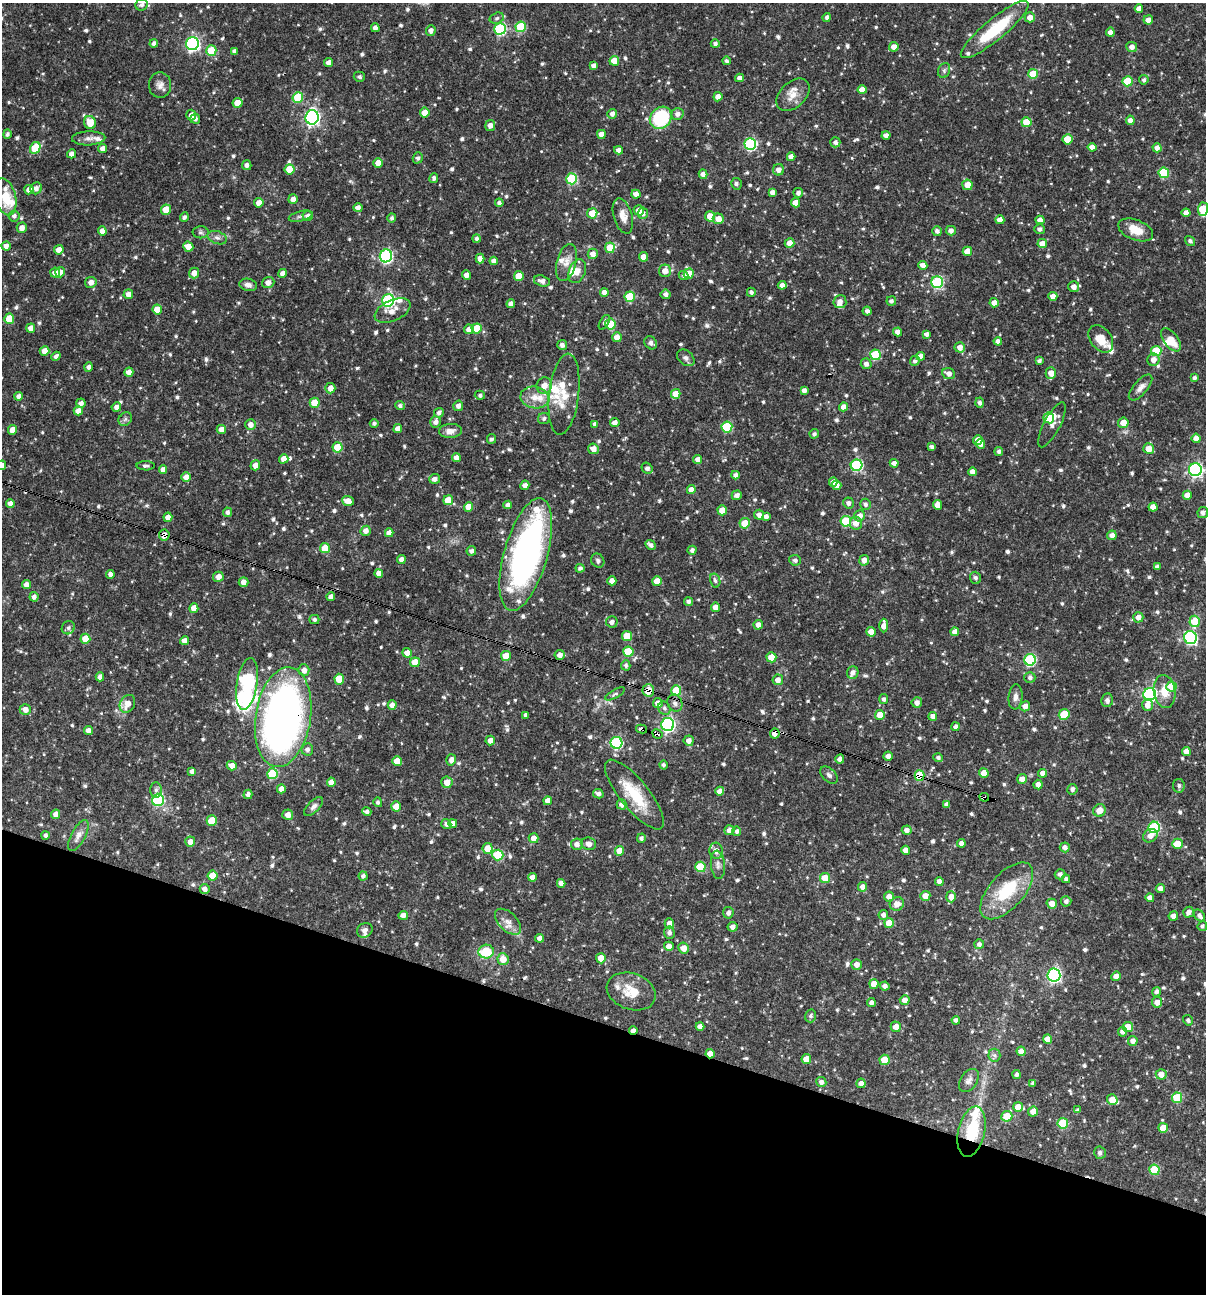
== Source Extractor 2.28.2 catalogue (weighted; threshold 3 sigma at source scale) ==
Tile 15 of 4 x 4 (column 3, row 4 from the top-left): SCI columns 2656-3859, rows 1-1292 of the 5187 x 5168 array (HDU 1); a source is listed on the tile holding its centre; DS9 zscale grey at full resolution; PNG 1208 x 1296 px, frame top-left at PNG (2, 3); each listed source drawn as its Kron ellipse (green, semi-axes under 4 px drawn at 4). Shown black and unused: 21% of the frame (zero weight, under 3 of 4 exposures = <1% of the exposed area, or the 3 px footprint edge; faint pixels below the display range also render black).
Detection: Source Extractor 2.28.2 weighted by HDU 2 'WHT'; one run over the whole footprint, this tile lists its part. Background 0.0954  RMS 0.0039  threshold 0.0174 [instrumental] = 3 sigma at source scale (4.5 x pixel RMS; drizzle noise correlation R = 1.50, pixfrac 1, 0.05/0.05 arcsec/px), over >= 5 px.
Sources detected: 825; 1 inside a brighter object's white glare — neither listed nor drawn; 25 inside a brighter listed object's ellipse — not listed separately; of the other 799, all 500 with FLUX_AUTO >= 0.904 (the completeness limit of this list) listed and drawn (299 fainter detections not listed), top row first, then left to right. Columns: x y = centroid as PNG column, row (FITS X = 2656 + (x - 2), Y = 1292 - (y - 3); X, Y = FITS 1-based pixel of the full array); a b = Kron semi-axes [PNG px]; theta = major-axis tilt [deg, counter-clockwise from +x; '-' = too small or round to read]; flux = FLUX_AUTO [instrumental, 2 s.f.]
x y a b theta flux
142 5 6 5 - 1.2
1139 9 4 4 - 2.4
827 17 4 4 - 1.1
1030 17 5 5 - 2.7
497 18 7 5 17 1.1
1148 20 4 4 - 2.4
521 27 5 5 - 18
375 28 4 4 - 2.1
500 29 6 6 - 38
995 30 43 10 39 20
431 31 5 5 - 1.7
1110 32 4 4 - 2
154 44 4 4 - 1.4
192 44 6 6 - 73
715 44 4 4 - 1.2
894 47 5 4 - 2.4
1132 47 5 5 - 2.1
211 50 5 5 - 10
234 51 4 4 - 1.3
614 61 5 5 - 5.5
726 61 4 4 - 0.94
329 63 4 4 - 2.6
593 66 4 4 - 1.4
944 70 8 6 70 0.9
1033 74 5 5 - 10
359 77 5 5 - 0.94
739 78 4 4 - 1.7
1144 80 4 4 - 1
1127 81 5 5 - 12
160 85 13 11 88 2.5
862 90 4 4 - 3.4
793 95 19 12 45 4.8
298 97 5 5 - 13
718 97 4 4 - 2.3
238 103 5 4 - 5
425 112 5 4 - 3.5
612 114 5 4 - 1.7
677 114 6 5 - 1.9
191 115 5 5 - 2.6
312 117 7 6 - 100
661 118 12 10 51 25
195 119 5 4 - 0.96
1130 120 5 4 - 2.2
1027 122 5 5 - 8
90 123 7 6 - 5.2
490 125 5 5 - 2.2
7 134 5 4 - 1.1
601 134 4 4 - 3
886 135 4 4 - 1.9
89 138 16 7 2 2.3
1067 139 5 5 - 7.3
835 142 5 5 - 1.3
750 144 6 6 - 44
1092 147 4 4 - 2.3
35 148 6 5 - 12
102 148 4 4 - 2
1157 148 4 4 - 2
619 150 4 4 - 1.9
72 154 5 4 - 1.7
791 157 4 4 - 2.4
418 158 5 5 - 1
378 163 5 4 - 4.2
247 165 5 4 - 1.5
289 169 5 5 - 7.6
778 170 5 5 - 2.2
1164 173 5 5 - 16
703 174 5 4 - 1.7
434 178 5 4 - 1
572 179 5 5 - 25
736 184 6 5 - 0.98
967 185 5 5 - 3.9
36 188 6 5 - 1.8
29 190 5 4 - 2.3
772 192 4 4 - 1.6
798 193 5 5 - 1.3
636 194 4 4 - 2.3
5 197 19 10 -75 8.1
293 199 5 4 - 2.2
259 203 5 4 - 2.4
499 203 4 4 - 1.1
795 203 4 4 - 3.7
358 208 4 4 - 1.8
1203 209 6 5 - 13
166 210 5 5 - 8.2
639 210 5 5 - 2.6
592 213 5 5 - 6.1
643 213 5 5 - 1.5
1186 213 4 4 - 2.6
14 216 5 5 - 1.2
301 216 12 5 13 1.2
308 216 5 5 - 1.6
623 216 18 9 -73 3.5
710 216 5 5 - 5
184 217 5 4 - 1.2
392 218 5 4 - 0.91
718 219 5 5 - 3.2
1000 220 4 4 - 2.8
1040 220 4 4 - 2.5
22 228 5 5 - 2.3
1040 229 5 5 - 1.2
1136 230 18 10 -21 6.4
102 231 4 4 - 2.3
937 231 5 5 - 1.2
951 231 5 5 - 1.9
201 232 8 6 -2 0.98
217 238 10 6 -19 1.3
476 238 4 4 - 1.1
1190 241 5 4 - 0.91
789 243 5 5 - 3.2
1042 244 5 4 - 3.5
6 246 4 4 - 1.8
188 247 5 5 - 3.4
610 248 5 5 - 6.3
59 250 5 4 - 3.4
967 251 4 4 - 4.4
593 254 5 5 - 2.3
386 256 6 6 - 56
643 257 4 4 - 3.3
480 258 5 4 - 2.4
494 261 4 4 - 2
566 263 19 9 75 3.6
923 265 4 4 - 2.3
577 271 12 8 69 2.6
665 271 6 6 - 2.9
60 272 5 4 - 2.5
55 273 5 5 - 2.7
194 273 5 5 - 2.8
282 273 4 4 - 2.2
689 274 5 5 - 5.7
466 275 4 4 - 2
519 276 5 5 - 6.5
684 276 5 4 - 0.96
542 281 8 5 -16 1.9
91 282 5 5 - 2.4
268 282 6 5 - 2.3
937 282 6 6 - 33
248 285 9 6 -11 1.8
782 285 4 4 - 2.2
1074 287 5 5 - 2.4
604 292 4 4 - 2.6
751 292 4 4 - 1
128 294 5 5 - 2.6
666 294 5 5 - 1.5
1053 296 4 4 - 2.3
630 297 5 5 - 14
388 300 6 6 - 49
891 301 5 4 - 1.2
840 302 6 6 - 2.4
994 303 4 4 - 2.2
511 304 4 4 - 2.3
157 310 5 4 - 5.2
392 311 19 10 24 4.3
867 311 4 4 - 1.4
9 319 5 5 - 7
604 322 8 4 61 1
610 324 5 5 - 8.6
31 328 5 4 - 2.1
477 328 5 5 - 8
469 329 5 4 - 2.5
897 332 4 4 - 2.2
926 334 4 4 - 1.5
617 337 5 4 - 3.1
1101 339 15 10 -52 6.1
1171 340 13 7 -54 5.5
998 341 4 4 - 1.6
651 343 7 5 -49 1.3
562 345 5 4 - 1.4
960 347 5 5 - 2.6
44 351 5 4 - 3.2
1156 351 5 5 - 15
875 355 5 5 - 18
56 356 5 4 - 1.3
921 356 4 4 - 2.6
686 358 10 7 -41 1.3
1153 360 6 6 - 2.5
915 361 5 4 - 1.1
1039 361 4 4 - 1
866 364 5 5 - 1.7
89 367 4 4 - 1.3
129 372 4 4 - 2.6
1051 373 6 5 - 3.2
949 374 7 5 -24 2
1194 378 4 3 - 1
544 385 8 7 - 3.7
1140 387 16 7 49 2.2
330 388 5 5 - 2.6
804 391 4 4 - 1.8
564 394 41 15 83 9.3
676 394 5 4 - 6.2
480 395 5 4 - 0.98
19 396 4 4 - 1.6
535 397 14 11 -9 4.8
81 403 5 4 - 1.5
315 403 5 5 - 7.4
980 403 5 4 - 0.95
400 406 4 4 - 1
458 406 5 5 - 1.5
116 407 5 4 - 1.7
843 407 4 4 - 2.4
78 411 4 4 - 2.6
439 413 5 4 - 1.3
544 418 6 5 - 0.99
1049 418 5 5 - 8.5
125 419 7 6 - 0.98
435 422 6 5 - 1.7
374 423 4 4 - 0.94
615 423 5 4 - 2.2
1123 423 5 5 - 4
250 424 5 5 - 2.2
595 424 4 4 - 1.4
1052 425 25 8 62 2.6
727 427 5 5 - 19
221 429 5 4 - 2.6
398 429 4 4 - 2.4
13 430 5 4 - 3.6
450 431 11 7 5 2.7
814 434 5 4 - 0.98
1196 438 4 4 - 2.5
491 439 5 4 - 0.91
978 440 5 4 - 2.6
980 444 5 4 - 2.6
338 447 5 5 - 11
932 447 4 3 - 1
593 449 5 5 - 2.8
1149 449 5 5 - 5
999 451 4 4 - 1.1
456 457 4 4 - 2.3
284 459 5 4 - 3.5
698 459 4 4 - 2.3
894 463 4 4 - 1.6
2 465 4 4 - 2.1
255 465 5 4 - 3
857 465 6 5 - 35
146 466 9 4 -1 0.97
647 468 6 5 - 1.5
163 470 4 4 - 2
1195 470 6 6 - 77
972 472 4 4 - 2.2
735 475 4 4 - 1.6
186 477 5 4 - 3.3
435 479 5 5 - 1.6
833 482 4 4 - 2.4
525 485 5 4 - 1.6
837 485 5 4 - 2.3
691 489 5 4 - 2.2
737 495 5 4 - 1.8
1187 495 4 4 - 2.4
448 500 5 5 - 6.4
348 501 6 4 -20 3.3
848 503 5 5 - 1.5
10 504 4 4 - 2.2
865 504 6 5 - 1.1
508 505 4 4 - 1.8
938 505 5 4 - 3.5
468 507 5 4 - 6.1
1153 507 4 4 - 2.8
722 510 5 4 - 4.5
227 512 5 4 - 1.2
1203 512 5 5 - 1.6
759 515 5 5 - 1.8
766 516 4 4 - 1.6
860 516 6 5 - 2.4
168 517 5 4 - 2.9
846 521 5 5 - 21
745 523 5 5 - 7.2
856 523 6 6 - 3
366 531 5 5 - 2.2
389 533 4 4 - 2.5
164 535 5 5 - 3.1
1112 535 5 5 - 2.1
651 545 5 4 - 1.4
325 548 5 5 - 7.2
692 550 4 4 - 1.3
471 551 5 4 - 1.3
526 554 58 21 74 130
401 559 4 4 - 2.1
795 560 6 5 - 1.2
864 560 5 5 - 2.3
598 561 7 6 - 0.98
1157 567 4 4 - 1.4
580 568 4 4 - 0.98
379 573 4 4 - 2.3
110 574 4 4 - 1.7
218 577 5 5 - 3
975 578 6 5 - 1.1
715 580 7 5 -74 1.1
612 581 4 4 - 2.4
657 581 5 5 - 5.2
243 582 5 5 - 2.3
27 585 4 4 - 2.5
34 597 5 4 - 1.4
331 597 4 4 - 2
689 602 4 4 - 1.4
715 607 4 4 - 2.7
194 608 5 4 - 3.7
1138 617 5 5 - 2.3
314 620 5 4 - 1.1
1195 621 6 5 - 10
612 622 6 5 - 1.5
758 625 5 4 - 2.2
884 626 7 4 88 3.2
68 628 7 6 - 1
871 632 5 4 - 4.2
955 632 4 4 - 2.4
627 636 5 5 - 7.2
1190 638 6 6 - 60
85 639 5 5 - 7.1
185 641 4 4 - 2.3
628 652 5 5 - 12
407 653 5 4 - 2.3
560 655 5 5 - 2
506 656 5 5 - 6.9
771 657 5 5 - 7.1
1030 660 6 5 - 36
415 662 5 5 - 6.1
626 665 5 4 - 1
304 670 6 5 - 2.5
853 672 6 5 - 1.7
100 677 4 4 - 1.9
1030 677 5 5 - 1.2
339 679 5 5 - 8.5
778 680 5 5 - 2.3
247 684 26 10 81 75
1172 686 5 5 - 8.5
648 690 6 6 - 6.7
676 690 5 5 - 10
1165 691 16 11 -81 5.8
615 694 11 4 28 0.94
1150 694 6 6 - 70
1015 697 12 7 85 2
884 699 5 4 - 1.1
1107 700 7 5 81 1.2
917 702 5 5 - 1.8
658 703 5 5 - 2.7
675 703 9 7 -64 1.6
127 704 9 7 59 4
392 705 5 4 - 2.1
1148 705 6 5 - 2.5
1025 706 5 5 - 2.4
664 708 7 6 - 1.1
25 709 5 5 - 2.4
1064 714 5 5 - 12
526 715 4 3 - 1.3
880 715 5 5 - 5.9
933 716 4 4 - 2.2
283 717 50 27 81 230
668 724 6 6 - 75
956 727 4 4 - 1.4
642 729 5 3 - 3.6
88 731 4 4 - 2.4
657 734 5 3 - 3.8
775 734 5 5 - 2.5
490 741 5 4 - 2.5
689 741 5 5 - 2.2
616 743 6 6 - 39
307 749 6 6 - 1.5
1186 751 4 4 - 3
888 756 4 4 - 2
938 758 5 4 - 1
840 759 4 4 - 2
451 760 5 5 - 1.9
397 761 5 4 - 5.5
663 765 4 4 - 1
232 766 5 4 - 2.9
192 771 4 4 - 1.5
984 773 5 4 - 4
1043 773 4 4 - 2.3
272 774 5 5 - 19
829 775 10 6 -44 1.2
919 775 5 5 - 13
1022 779 5 5 - 2.7
331 782 4 4 - 2.3
447 782 5 5 - 3.1
1038 785 5 4 - 2.2
1179 786 7 6 - 1.2
281 789 4 4 - 2.6
1072 789 5 5 - 1.4
156 790 7 5 89 1.1
720 791 4 4 - 2.6
248 794 5 4 - 1.3
598 794 5 4 - 1.4
634 794 43 14 -51 15
984 797 5 3 - 2.4
158 800 6 6 - 35
548 801 4 4 - 2.6
378 802 5 4 - 1
621 804 5 5 - 1.9
947 804 4 4 - 1.6
396 806 5 5 - 4.5
313 807 12 6 45 1.5
1099 810 6 6 - 3.2
367 812 5 4 - 1.1
56 814 5 4 - 2.5
288 815 5 5 - 2.4
212 821 5 5 - 9.5
453 823 4 4 - 2
446 824 5 5 - 1.2
1154 827 6 5 - 32
729 830 5 5 - 2.4
907 830 5 4 - 1.7
737 831 4 4 - 1.1
45 835 4 4 - 0.98
78 836 17 7 62 2.6
1150 836 7 6 - 2.5
534 838 5 5 - 2.4
641 838 4 4 - 0.97
190 842 5 5 - 2.6
961 843 4 4 - 2.1
577 844 6 6 - 1.8
589 844 7 6 - 1.9
1177 844 5 5 - 7
1065 847 5 5 - 1.8
488 848 5 5 - 6
906 850 4 4 - 2.5
619 851 5 4 - 5.4
716 851 8 7 - 2.6
498 855 5 5 - 17
718 865 14 7 -84 1.9
700 867 5 5 - 15
1060 874 5 5 - 1.2
213 876 5 5 - 8.5
363 876 4 4 - 1.2
532 877 4 4 - 2.6
825 878 5 5 - 6.2
1066 879 4 4 - 1.2
939 881 4 4 - 1.8
561 883 4 4 - 2.2
863 887 4 4 - 2.2
1160 888 4 4 - 2.1
205 889 5 5 - 2
1007 891 35 17 48 19
925 896 5 5 - 3.1
889 897 5 5 - 2.4
951 897 5 5 - 2.5
1150 898 4 4 - 2.2
1066 901 5 5 - 1.2
897 904 7 6 - 2.6
1052 904 5 5 - 3.2
1189 912 5 5 - 1.9
728 913 6 5 - 1.6
403 915 5 4 - 2.2
883 915 5 5 - 1.3
1173 916 4 4 - 1.9
1199 916 7 4 -51 1.6
508 922 16 9 -44 3.1
669 923 5 4 - 2
889 923 5 5 - 5.9
1202 926 5 4 - 0.95
732 927 5 5 - 1.6
365 930 8 7 - 1.5
669 933 6 5 - 1.3
540 938 4 4 - 2.1
979 944 5 5 - 1.3
669 946 5 4 - 2.6
683 948 5 5 - 3.4
486 952 8 7 - 12
601 958 5 5 - 4.2
503 959 6 5 - 4.2
856 964 5 5 - 2.2
1054 975 6 6 - 75
1116 976 5 4 - 2.4
874 984 5 4 - 4.6
885 986 4 4 - 1.6
631 991 25 18 -20 8.7
1156 992 5 4 - 1.2
905 1000 5 4 - 2.4
1157 1002 5 5 - 2.6
871 1003 4 4 - 1.5
811 1016 6 5 - 0.93
956 1020 4 4 - 1.4
1188 1020 5 4 - 0.98
700 1026 4 4 - 2.2
896 1027 5 5 - 3
1128 1027 5 5 - 8.2
633 1030 4 3 - 2.1
1122 1032 5 4 - 1.6
1047 1039 4 4 - 3.2
1133 1041 5 5 - 2.1
1021 1051 4 4 - 2.4
710 1054 4 4 - 3.3
994 1055 6 6 - 0.99
806 1059 5 5 - 4
885 1060 5 5 - 9.2
1017 1074 4 4 - 1.1
1161 1074 5 5 - 2.9
969 1080 13 8 56 1.9
821 1082 5 5 - 1.6
861 1083 5 4 - 2.3
1033 1083 4 3 - 0.93
1177 1098 5 5 - 14
1112 1100 5 5 - 4.6
1018 1107 5 5 - 4.2
1078 1110 4 3 - 0.92
1033 1112 5 5 - 3
1007 1116 5 5 - 8.5
1063 1123 5 5 - 17
1163 1128 5 5 - 6.5
972 1132 26 13 77 17
1100 1153 6 6 - 1.5
1154 1170 5 5 - 16
Overlapping masked pixels (flux is a lower limit): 11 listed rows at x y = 164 535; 648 690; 283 717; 642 729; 657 734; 775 734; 919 775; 984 797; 633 1030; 710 1054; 972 1132
Isophote crosses this tile's border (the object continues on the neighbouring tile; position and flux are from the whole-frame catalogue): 3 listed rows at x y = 5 197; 1203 209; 2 465